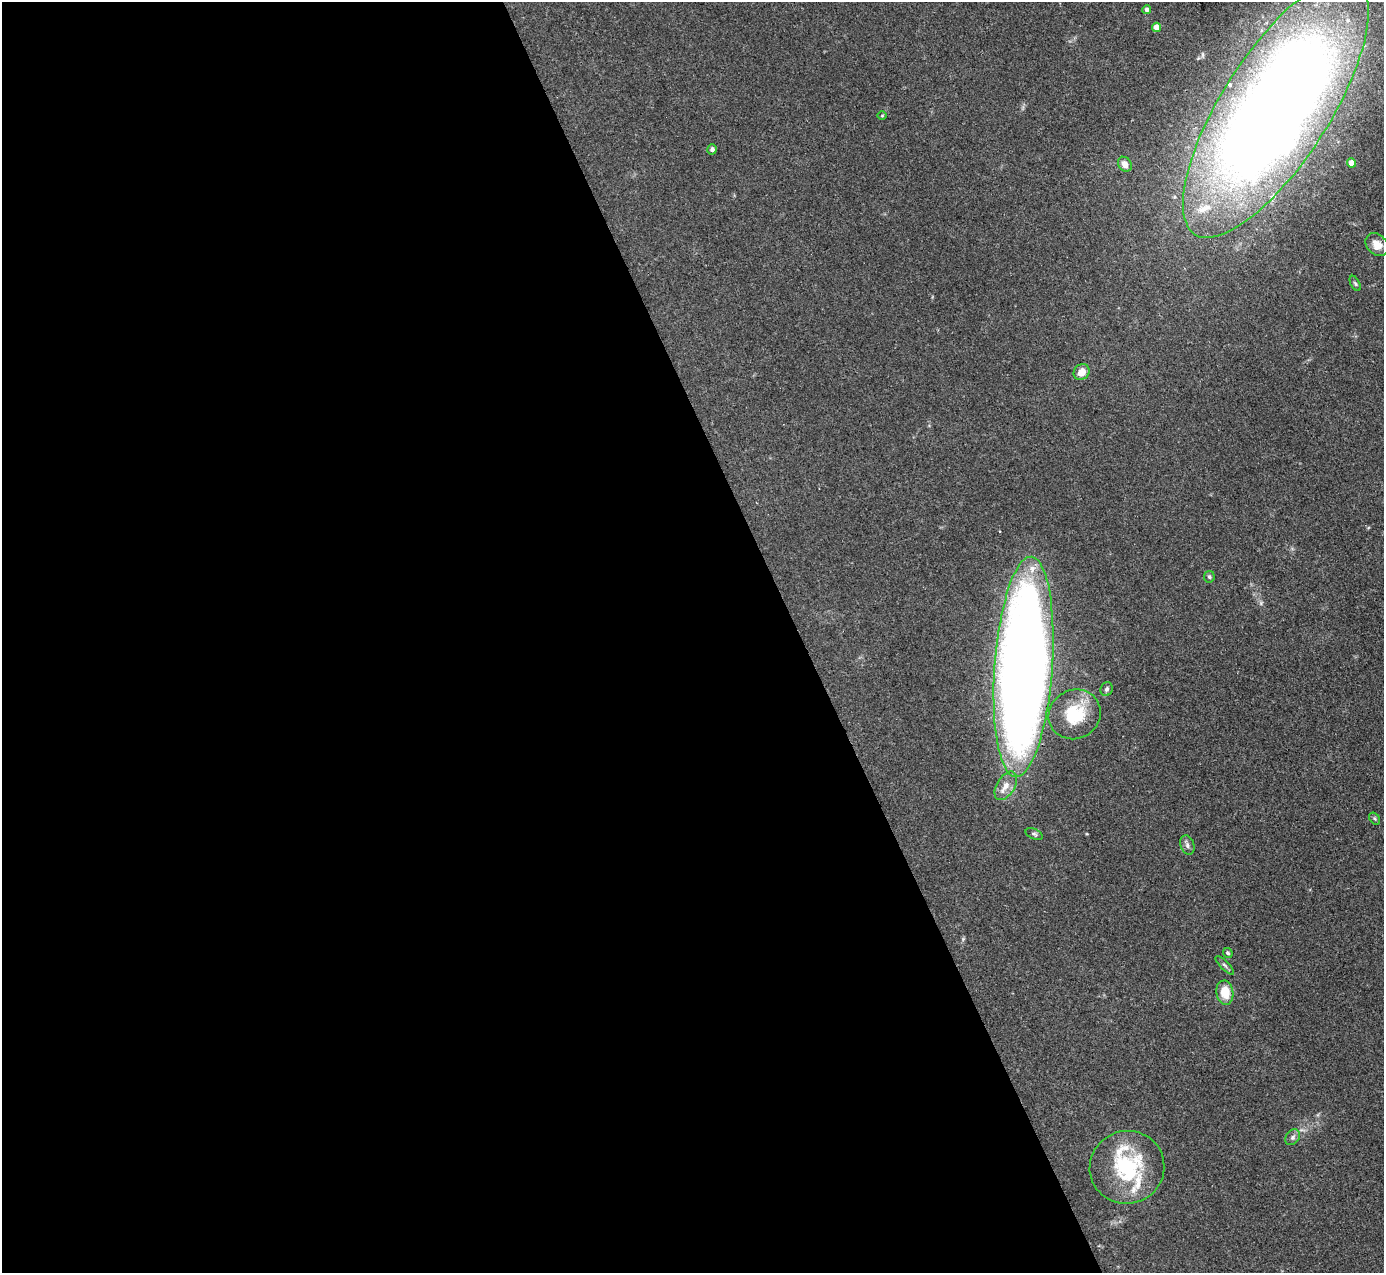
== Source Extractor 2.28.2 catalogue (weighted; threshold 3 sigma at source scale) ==
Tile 9 of 4 x 4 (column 1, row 3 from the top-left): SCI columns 2-1383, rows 1554-2824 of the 5531 x 5521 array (HDU 1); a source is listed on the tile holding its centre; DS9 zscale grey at full resolution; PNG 1386 x 1275 px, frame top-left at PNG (2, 2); each listed source drawn as its Kron ellipse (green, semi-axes under 4 px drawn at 4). Shown black and unused: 58% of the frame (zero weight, under 3 of 4 exposures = <1% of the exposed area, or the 3 px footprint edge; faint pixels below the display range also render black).
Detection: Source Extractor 2.28.2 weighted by HDU 2 'WHT'; one run over the whole footprint, this tile lists its part. Background 0.106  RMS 0.0066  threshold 0.0298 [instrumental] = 3 sigma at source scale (4.5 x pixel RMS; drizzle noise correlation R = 1.50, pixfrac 1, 0.05/0.05 arcsec/px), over >= 5 px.
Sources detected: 29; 1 inside a brighter object's white glare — neither listed nor drawn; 5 inside a brighter listed object's ellipse — not listed separately; the other 23 listed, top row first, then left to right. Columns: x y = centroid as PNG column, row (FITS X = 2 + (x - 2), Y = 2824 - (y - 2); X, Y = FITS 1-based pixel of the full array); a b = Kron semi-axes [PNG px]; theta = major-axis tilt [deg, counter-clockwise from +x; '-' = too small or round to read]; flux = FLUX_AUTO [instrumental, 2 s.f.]
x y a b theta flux
1147 9 4 4 - 2.1
1156 27 4 4 - 6.5
1276 108 150 54 57 1300
882 116 5 3 - 0.57
712 149 5 4 - 1.8
1351 163 4 4 - 7.5
1125 164 8 6 -53 4.7
1377 245 13 10 -46 6.6
1355 283 8 4 -63 1.1
1081 372 8 7 - 7
1209 577 6 5 - 1.3
1023 667 110 29 86 1000
1107 689 7 6 - 1.7
1075 714 26 24 29 28
1006 786 16 9 59 6.5
1375 818 6 5 - 1.1
1034 834 9 5 -26 1.4
1187 845 10 7 -73 2.3
1228 953 5 4 - 1
1225 965 12 3 -45 1.4
1225 993 12 8 -82 13
1293 1137 8 6 54 2.3
1127 1167 37 36 - 57
Overlapping masked pixels (flux is a lower limit): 2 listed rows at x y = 1276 108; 1023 667
Isophote crosses this tile's border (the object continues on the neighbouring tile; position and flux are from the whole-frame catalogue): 1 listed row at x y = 1276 108